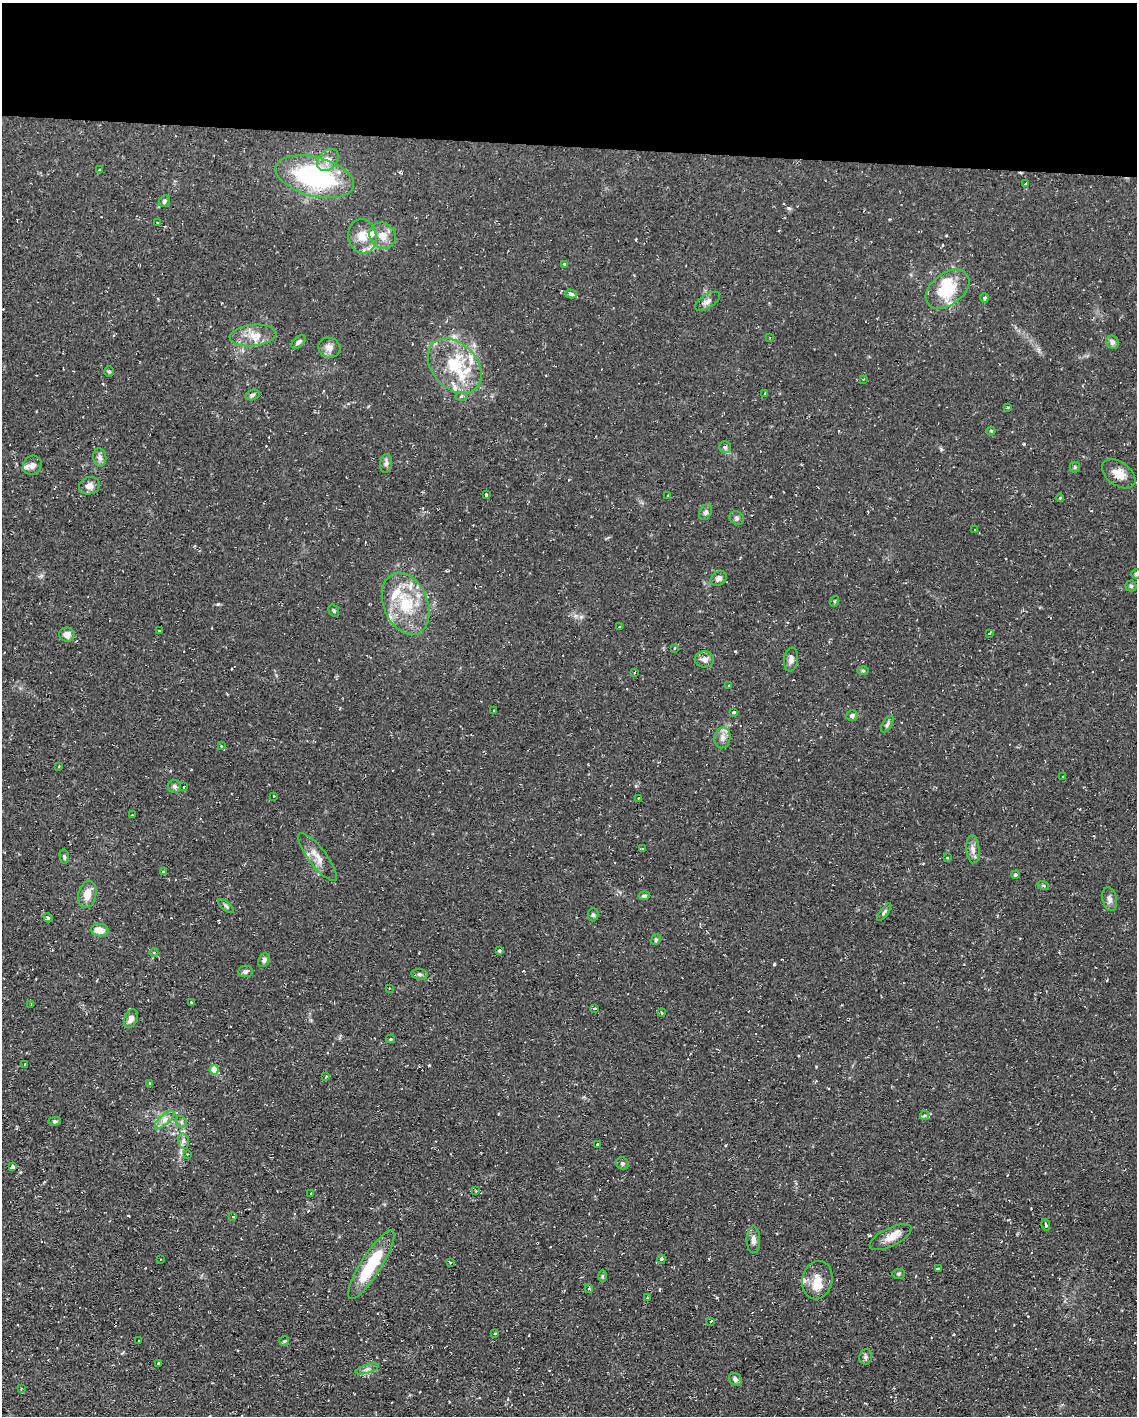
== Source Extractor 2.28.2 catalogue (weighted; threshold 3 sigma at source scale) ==
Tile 3 of 4 x 3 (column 3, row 1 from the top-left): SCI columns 2269-3403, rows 3043-4456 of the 4537 x 4562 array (HDU 1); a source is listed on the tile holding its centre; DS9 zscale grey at full resolution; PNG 1139 x 1418 px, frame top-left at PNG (2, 3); each listed source drawn as its Kron ellipse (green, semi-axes under 4 px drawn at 4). Shown black and unused: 10% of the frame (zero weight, under 2 of 3 exposures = <1% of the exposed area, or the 3 px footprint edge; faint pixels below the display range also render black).
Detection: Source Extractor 2.28.2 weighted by HDU 2 'WHT'; one run over the whole footprint, this tile lists its part. Background 0.112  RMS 0.0077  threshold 0.0345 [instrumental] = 3 sigma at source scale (4.5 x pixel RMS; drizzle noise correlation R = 1.50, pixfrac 1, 0.05/0.05 arcsec/px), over >= 5 px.
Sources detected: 157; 13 cosmic-ray / hot-pixel residue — neither listed nor drawn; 9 inside a brighter listed object's ellipse — not listed separately; the other 135 listed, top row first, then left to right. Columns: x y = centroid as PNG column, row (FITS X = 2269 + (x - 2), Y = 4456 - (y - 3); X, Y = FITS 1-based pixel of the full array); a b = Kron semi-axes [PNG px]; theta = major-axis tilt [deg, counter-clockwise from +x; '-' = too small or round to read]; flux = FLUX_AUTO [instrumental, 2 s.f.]
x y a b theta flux
328 160 12 9 47 5.5
99 170 3 3 - 0.88
315 177 40 19 -14 100
1025 184 3 2 - 1.8
164 201 6 5 - 1.5
157 223 3 2 - 0.61
362 236 17 14 -78 12
382 236 14 12 -44 8.7
565 264 4 4 - 1.2
948 289 24 15 37 30
571 294 6 3 -15 9.9
984 298 5 3 - 1.5
707 301 14 6 33 3.5
253 336 23 10 6 11
769 337 3 2 - 0.64
299 342 8 5 41 2.1
1112 342 7 6 - 2.7
329 348 11 10 - 5
455 366 31 22 -47 38
109 371 5 4 - 1.1
863 379 3 3 - 0.73
765 393 4 2 - 0.6
252 395 7 5 17 1.6
461 396 5 3 - 1.1
1008 407 3 2 - 1
991 431 4 4 - 0.86
725 447 6 5 - 1.5
100 457 9 6 -83 3.2
386 463 9 6 83 2.4
32 465 10 9 - 4.4
1075 467 5 5 - 1
1119 474 19 11 -36 9.6
89 486 11 8 18 5.2
486 495 4 3 - 2.5
668 496 3 3 - 1.1
1060 498 4 3 - 0.82
706 512 8 6 62 2.2
737 518 7 6 - 1.8
975 529 4 2 - 0.5
1136 574 6 4 0 1.3
719 578 9 6 38 3.1
1131 586 5 5 - 1.2
835 601 5 3 - 0.78
406 604 32 22 -67 36
334 611 6 5 - 1.2
620 627 3 3 - 8
159 631 3 2 - 1.1
990 633 3 2 - 1.4
67 635 7 7 - 6
675 648 3 2 - 0.64
704 659 10 8 -5 4.2
791 660 12 7 83 3.4
863 670 6 4 -1 0.88
634 673 3 2 - 0.68
729 686 3 2 - 0.75
494 710 3 2 - 0.55
733 712 3 3 - 1.1
852 716 5 5 - 2.2
887 724 9 5 58 1.7
722 738 10 8 79 4
221 746 3 3 - 1
59 766 3 2 - 0.92
1062 777 3 2 - 0.86
174 786 6 6 - 2
184 787 3 2 - 2
274 796 3 2 - 0.53
639 798 3 2 - 0.81
132 815 2 2 - 0.56
642 849 3 3 - 1.1
973 849 14 6 -85 4.1
64 857 7 4 -78 1.3
318 857 29 8 -52 8.6
948 858 3 3 - 0.99
163 872 4 3 - 1.4
1015 875 4 4 - 1.6
1043 885 6 4 -19 1.1
87 894 13 9 77 8.1
644 896 6 4 7 1.5
1110 899 12 7 -76 3.3
226 906 9 4 -39 1.4
884 912 10 4 54 1.7
593 915 6 5 - 1.4
48 918 5 3 - 1.1
100 930 9 6 -7 8.4
656 940 5 4 - 1.1
499 950 3 3 - 5.9
154 952 4 3 - 0.89
264 960 7 5 60 2
245 972 7 5 6 2.2
419 974 8 5 -7 1.7
390 988 2 2 - 0.46
191 1002 2 2 - 0.71
31 1005 3 2 - 1.1
594 1008 4 2 - 2.5
661 1012 4 2 - 0.79
131 1019 10 6 65 3.9
390 1039 4 4 - 0.86
25 1064 3 2 - 0.63
214 1070 4 4 - 13
326 1077 4 3 - 1
149 1083 4 2 - 0.59
924 1115 4 4 - 1.1
165 1120 12 5 41 3.9
55 1121 6 4 1 1.3
181 1122 6 5 - 1.6
183 1141 8 5 -81 2.2
597 1145 3 3 - 2.3
187 1154 3 2 - 0.55
622 1163 6 6 - 1.5
12 1167 4 3 - 3.7
476 1191 4 3 - 0.72
311 1193 3 2 - 1.6
233 1216 4 3 - 0.68
1046 1225 6 3 -74 1.8
891 1237 23 9 27 8.5
753 1240 13 7 -90 3.6
160 1259 2 2 - 0.55
661 1259 4 4 - 0.99
450 1263 3 2 - 0.81
371 1265 40 10 58 38
938 1268 3 3 - 1
898 1274 6 5 - 1.3
602 1276 6 4 90 1
817 1280 19 15 78 11
589 1288 4 4 - 0.95
647 1298 3 3 - 0.83
710 1321 3 3 - 4.9
495 1333 3 3 - 1.5
139 1341 3 3 - 1.2
284 1341 5 5 - 0.94
865 1357 8 6 80 2
158 1363 3 2 - 1.7
367 1369 12 4 17 2.2
735 1379 7 5 -36 2.3
21 1389 4 2 - 0.58
Isophote crosses this tile's border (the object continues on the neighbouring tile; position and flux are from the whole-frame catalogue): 1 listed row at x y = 1136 574
Unlisted compact peaks at least as high as the median listed source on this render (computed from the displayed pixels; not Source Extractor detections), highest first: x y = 774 964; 218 604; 789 208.